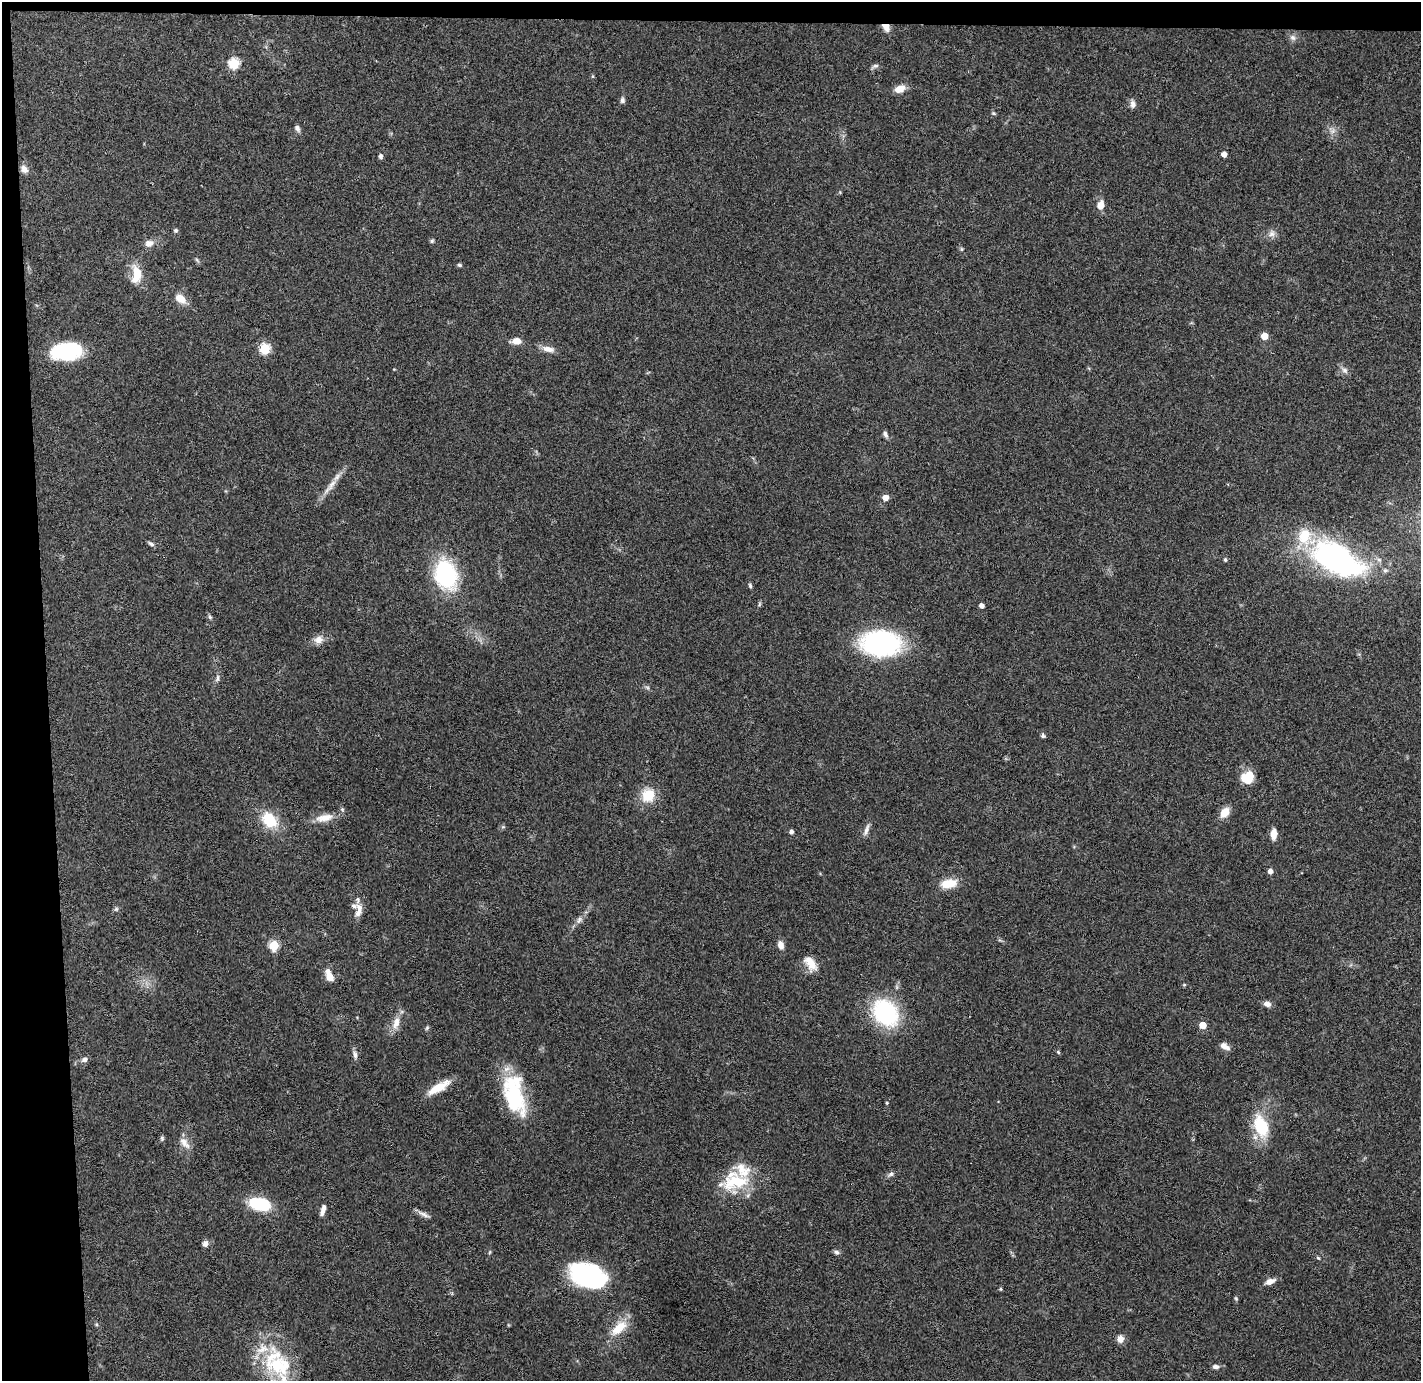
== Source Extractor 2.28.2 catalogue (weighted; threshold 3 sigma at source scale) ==
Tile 1 of 3 x 3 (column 1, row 1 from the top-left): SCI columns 58-1476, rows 2837-4215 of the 4370 x 4295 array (HDU 1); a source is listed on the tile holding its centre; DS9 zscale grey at full resolution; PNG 1423 x 1383 px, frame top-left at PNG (2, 2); no overlay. Shown black and unused: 5% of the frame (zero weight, under 3 of 4 exposures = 6% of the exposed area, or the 3 px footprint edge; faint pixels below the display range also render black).
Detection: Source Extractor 2.28.2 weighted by HDU 2 'WHT'; one run over the whole footprint, this tile lists its part. Background 0.0824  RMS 0.0056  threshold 0.0254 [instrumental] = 3 sigma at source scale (4.5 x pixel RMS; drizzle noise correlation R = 1.50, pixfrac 1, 0.05/0.05 arcsec/px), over >= 5 px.
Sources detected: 101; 1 inside a brighter object's white glare — not listed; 6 inside a brighter listed object's ellipse — not listed separately; the other 94 listed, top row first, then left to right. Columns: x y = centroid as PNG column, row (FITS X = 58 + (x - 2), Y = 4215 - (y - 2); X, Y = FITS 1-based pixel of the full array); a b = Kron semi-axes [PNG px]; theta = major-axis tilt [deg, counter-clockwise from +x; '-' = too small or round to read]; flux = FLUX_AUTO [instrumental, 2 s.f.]
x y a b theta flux
886 27 9 7 -52 4.7
1293 38 9 7 -44 2.1
234 63 6 5 - 36
875 66 7 5 19 1.4
900 89 11 7 20 6.1
622 100 7 6 - 1.5
1133 104 10 7 -85 2.4
297 128 9 6 -58 1.7
1333 131 7 4 71 1.6
1224 154 4 4 - 3.7
381 156 6 5 - 1.4
24 169 11 8 -59 3
1101 205 9 7 76 5.2
176 230 6 5 - 0.84
1272 234 9 8 - 2.7
432 241 6 5 - 0.83
149 243 13 9 13 3.7
961 249 6 4 -90 0.7
459 265 5 4 - 1.1
136 274 21 10 87 11
180 299 14 9 -32 6.1
1264 336 5 5 - 10
517 341 9 7 2 5.4
265 348 5 5 - 37
548 349 17 7 -12 4.2
66 351 32 18 6 40
1345 370 9 6 -40 2.1
885 434 10 5 -67 1.6
332 484 18 7 59 4.8
885 498 6 5 - 4.3
151 544 8 4 -35 1.3
1337 559 54 27 -27 140
1225 560 5 4 - 0.92
446 574 24 18 -70 67
750 586 7 4 -64 0.95
759 604 6 4 71 0.76
982 605 4 4 - 2.7
210 617 6 5 - 0.94
318 640 12 10 18 4.1
881 643 30 20 -4 110
217 678 11 5 82 1.5
1043 736 6 5 - 1.1
1248 777 13 11 41 14
648 795 15 14 - 13
1225 812 12 8 52 6.8
324 818 26 10 11 7.6
269 820 18 14 -44 18
866 830 17 5 69 2.6
791 832 4 4 - 1.8
1274 834 11 6 87 5.2
1270 871 5 4 - 2.8
949 883 19 9 8 11
358 900 10 4 -89 1.3
354 906 13 6 4 1.9
116 909 6 5 - 1
359 912 13 7 48 3.2
579 919 12 5 66 2.2
274 945 5 5 - 31
781 945 11 7 -72 3.5
811 964 21 11 -58 7.5
329 975 16 7 -68 5.5
1184 985 5 3 - 0.56
1267 1004 9 6 -12 2.7
885 1013 23 18 -51 64
396 1023 20 9 71 5.9
1203 1025 5 5 - 9.8
427 1028 6 5 - 0.83
1225 1046 12 7 -33 3.3
1058 1052 5 4 - 0.69
355 1055 11 6 -79 2.1
84 1060 8 6 15 2.1
438 1087 29 8 31 11
515 1095 47 20 -71 43
887 1103 4 3 - 0.65
1261 1126 26 16 -70 23
162 1138 7 5 83 1
184 1143 18 8 -52 4.5
891 1174 9 6 36 1.6
736 1182 42 21 10 28
260 1204 24 13 -13 25
323 1210 14 5 74 3.1
423 1214 19 5 -27 2.4
205 1244 7 7 - 2.4
836 1252 7 6 - 1.4
1318 1258 6 4 -44 0.66
587 1275 32 20 -20 83
1270 1281 12 6 21 3.7
1000 1289 4 3 - 0.74
1236 1298 5 4 - 0.7
96 1324 5 4 - 0.69
619 1328 25 12 43 12
1120 1339 9 7 72 3.7
278 1365 40 31 -27 39
1216 1367 9 6 -1 1.7
Overlapping masked pixels (flux is a lower limit): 1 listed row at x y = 886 27
Isophote crosses this tile's border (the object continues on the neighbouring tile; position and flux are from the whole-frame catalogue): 1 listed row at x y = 278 1365